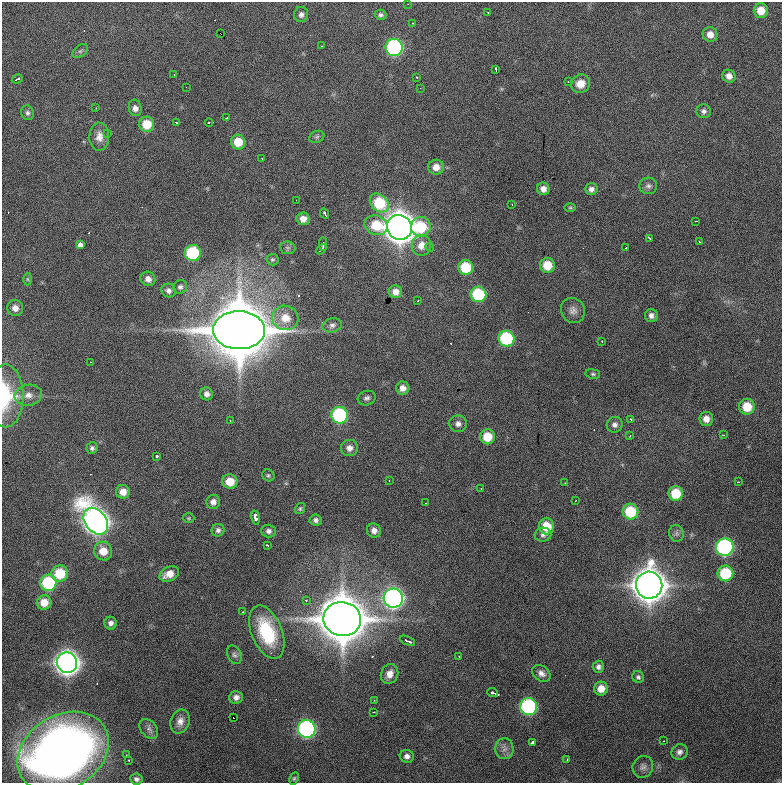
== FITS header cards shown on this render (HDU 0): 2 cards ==
NAXIS1  =                  780 / length of data axis 1
NAXIS2  =                  781 / length of data axis 2

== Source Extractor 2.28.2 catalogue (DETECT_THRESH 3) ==
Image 780 x 781 px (HDU 0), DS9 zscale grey, 1 PNG px = 1 image px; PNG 784 x 785 px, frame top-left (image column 1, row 781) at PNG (2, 2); each listed source drawn as its Kron ellipse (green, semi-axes under 4 px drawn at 4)
Background 1110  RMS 27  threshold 81.8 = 3 sigma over >= 5 px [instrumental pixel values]
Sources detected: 163; all 163 listed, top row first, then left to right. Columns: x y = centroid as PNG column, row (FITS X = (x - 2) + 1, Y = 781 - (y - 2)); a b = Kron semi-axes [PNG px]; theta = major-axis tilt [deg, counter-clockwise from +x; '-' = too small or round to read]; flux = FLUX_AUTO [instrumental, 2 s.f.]
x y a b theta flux
408 4 2 2 - 9.5e+02
761 11 7 7 - 2.8e+04
488 13 2 2 - 1.5e+03
301 14 7 7 - 6.9e+03
381 15 6 5 - 4.8e+03
412 23 2 2 - 1.6e+03
220 34 3 2 - 6.0e+04
710 34 7 7 - 1.5e+04
322 46 2 2 - 9.0e+02
394 47 8 8 - 3.1e+05
80 51 9 5 35 4.5e+03
496 69 4 2 - 2.5e+03
174 75 2 2 - 1.1e+03
729 76 7 6 - 1.2e+04
417 77 3 2 - 1.6e+03
17 79 5 2 - 4.3e+03
568 82 2 2 - 1.4e+03
580 84 10 9 - 2.2e+04
186 87 2 2 - 7.6e+02
420 88 2 2 - 8.5e+02
96 108 2 2 - 1.1e+03
135 108 8 6 -72 9.6e+03
704 111 7 7 - 5.9e+03
27 113 7 6 - 5.1e+03
227 118 3 2 - 1.8e+03
176 122 3 2 - 2.4e+03
209 123 4 3 - 2.2e+03
147 124 7 7 - 4.1e+04
107 133 3 3 - 3.5e+03
99 137 14 10 89 1.5e+04
317 137 8 6 21 3.9e+03
238 142 7 7 - 3.7e+04
262 158 3 2 - 1.3e+03
436 167 8 7 - 1.7e+04
648 186 9 8 - 7.1e+03
543 189 6 6 - 1.2e+04
591 189 6 6 - 7.7e+03
296 200 2 2 - 8.9e+02
379 203 11 8 -43 9.3e+04
512 205 2 2 - 1.0e+03
570 208 5 3 - 2.1e+03
325 213 5 3 - 4.5e+03
303 219 6 6 - 1.4e+04
696 221 2 2 - 1.3e+03
376 225 12 9 -20 5.2e+04
400 227 13 12 - 3.8e+06
421 227 10 9 - 7.2e+04
650 238 4 2 - 2.2e+03
699 242 3 2 - 2.0e+03
323 244 6 2 89 3.1e+03
80 245 4 3 - 2.6e+05
421 245 10 9 - 2.1e+04
430 247 4 4 - 2.3e+03
626 247 2 2 - 1.1e+03
288 248 7 6 - 4.4e+03
321 249 6 2 45 3.0e+03
193 253 8 8 - 1.4e+05
272 259 6 6 - 3.1e+03
547 265 7 7 - 4.0e+04
466 267 7 7 - 7.4e+04
27 279 6 4 -89 2.7e+03
148 279 8 7 - 1.1e+04
180 287 7 6 - 5.5e+03
168 291 7 6 - 7.3e+03
395 292 6 6 - 1.4e+04
478 294 8 7 - 1.1e+05
417 301 2 2 - 1.6e+03
15 308 8 8 - 1.2e+04
573 310 13 11 -59 1.2e+04
651 316 6 6 - 7.3e+03
285 318 13 12 - 3.2e+04
332 325 10 7 14 7.5e+03
239 330 26 19 -1 1.6e+07
506 339 8 8 - 1.6e+05
602 341 3 2 - 1.3e+03
91 362 3 2 - 2.0e+03
593 374 7 5 -10 3.4e+03
403 388 6 6 - 1.2e+04
207 394 6 6 - 8.0e+03
28 395 14 10 11 1.7e+04
6 396 31 18 90 1.1e+05
367 398 9 7 17 6.2e+03
747 407 8 8 - 4.2e+04
339 415 8 8 - 2.1e+05
630 419 3 3 - 1.8e+03
706 419 7 6 - 1.4e+04
230 421 2 2 - 8.7e+02
458 424 9 8 - 8.8e+03
615 425 8 7 - 7.6e+03
724 435 3 2 - 2.2e+03
630 436 4 3 - 1.9e+03
487 437 7 7 - 4.3e+04
92 448 6 5 - 4.7e+03
349 448 8 8 - 1.1e+04
157 456 3 3 - 1.0e+04
268 475 6 5 - 3.3e+03
389 480 2 2 - 9.5e+02
230 482 7 7 - 3.3e+04
738 482 3 2 - 2.0e+03
565 483 2 2 - 1.3e+03
481 489 2 2 - 1.0e+03
123 492 7 7 - 1.7e+04
676 494 7 7 - 5.6e+04
575 501 2 2 - 1.0e+03
213 502 7 6 - 9.8e+03
426 503 2 2 - 1.3e+03
300 509 6 5 - 3.0e+03
630 512 8 8 - 7.9e+04
189 518 6 5 - 2.6e+03
255 518 7 3 -75 1.9e+04
316 520 6 5 - 6.2e+03
96 521 15 10 -54 2.1e+06
546 526 8 7 - 4.4e+04
218 530 6 6 - 5.6e+03
269 531 7 6 - 6.9e+03
374 531 7 7 - 1.0e+04
676 534 8 7 - 6.1e+03
543 535 8 7 - 6.6e+03
268 545 3 2 - 2.6e+03
725 547 9 9 - 4.0e+05
103 551 9 9 - 2.7e+04
60 573 8 8 - 6.6e+04
725 573 8 8 - 9.1e+04
169 574 10 7 25 2.1e+04
48 583 8 8 - 1.4e+05
649 585 13 13 - 4.4e+06
393 598 9 9 - 9.2e+05
306 600 3 3 - 2.1e+03
44 603 7 7 - 2.5e+04
242 612 3 2 - 1.9e+03
342 619 19 17 -9 9.2e+06
111 623 6 6 - 7.1e+03
267 632 28 15 -68 1.2e+05
407 641 8 3 -24 7.3e+03
234 655 10 6 -68 6.1e+03
459 657 3 2 - 1.6e+03
67 663 10 10 - 2.0e+06
598 667 6 5 - 6.6e+03
541 673 10 7 -38 9.8e+03
389 674 10 8 65 1.5e+04
638 677 6 5 - 4.3e+03
601 689 7 7 - 2.1e+04
493 693 5 3 - 7.2e+03
236 697 7 6 - 8.5e+03
374 700 2 2 - 1.1e+03
529 707 8 8 - 2.9e+05
373 712 3 2 - 2.2e+03
233 718 3 3 - 9.2e+04
180 721 12 9 70 1.4e+04
149 729 11 7 -51 8.7e+03
307 729 9 9 - 4.3e+05
663 741 3 2 - 1.9e+03
532 743 3 3 - 3.0e+04
504 749 10 9 - 1.1e+04
63 752 48 37 32 1.1e+06
679 752 8 7 - 7.8e+03
126 755 2 2 - 1.0e+03
407 756 7 6 - 8.4e+03
567 759 4 4 - 1.8e+03
129 760 2 2 - 1.4e+03
643 767 11 10 - 9.0e+03
294 778 6 4 63 2.7e+03
136 779 6 5 - 5.7e+03
At the frame edge (FLAGS 8, measured only in part): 1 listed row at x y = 6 396